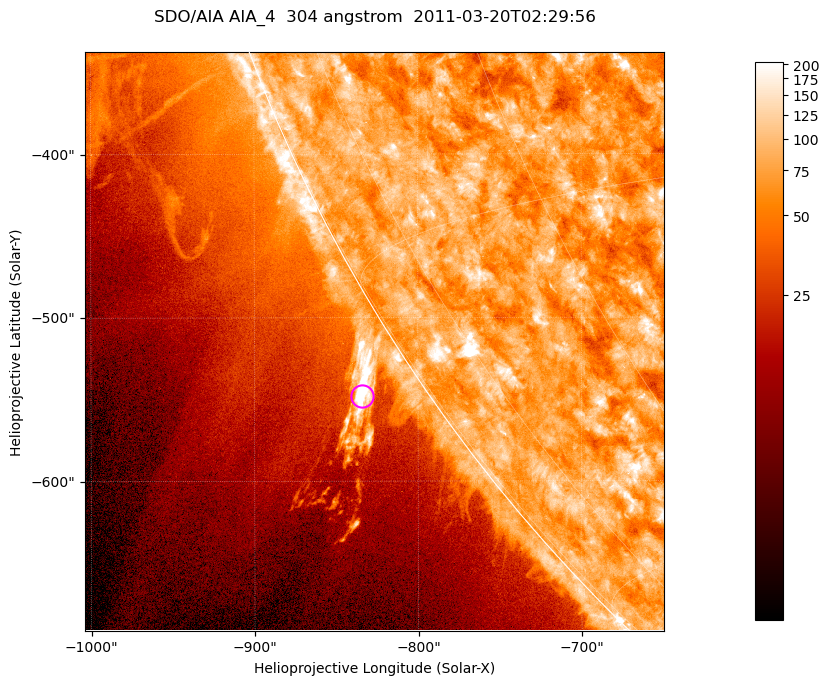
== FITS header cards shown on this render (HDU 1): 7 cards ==
TELESCOP= 'SDO/AIA '           / For AIA: SDO/AIA
INSTRUME= 'AIA_4   '           / For AIA: AIA_ATA1, AIA_ATA2, AIA_ATA3 or AIA_AT
WAVELNTH=                  304 / [angstrom] Wavelength
WAVEUNIT= 'angstrom'           / Wavelength unit: angstrom
DATE-OBS= '2011-03-20T02:29:56.127' / [ISO] Date when observation started; ISO 8
CTYPE1  = 'HPLN-TAN'           / CTYPE1; Typically HPLN
CTYPE2  = 'HPLT-TAN'           / CTYPE2; Typically HPLT

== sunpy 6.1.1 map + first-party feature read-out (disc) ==
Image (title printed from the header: SDO/AIA AIA_4  304 angstrom  2011-03-20T02:29:56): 590 x 590 px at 0.6 arcsec/px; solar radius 964 arcsec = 1606 px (partial field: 1.9% of the solar disc is inside the frame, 44% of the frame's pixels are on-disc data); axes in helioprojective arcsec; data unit not stated in the header (colour bar unlabelled)
Orientation: roll -0.132 deg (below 1 deg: not rotated)
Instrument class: DISC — disc imager (sunpy class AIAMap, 304 A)
Bright regions (active regions / flare kernels): reference = the on-disc median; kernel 5 px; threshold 5 sigma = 111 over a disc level ~75.1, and >= 1.15x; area >= 348 px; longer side >= 7 px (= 4.2 arcsec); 0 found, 0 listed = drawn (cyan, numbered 1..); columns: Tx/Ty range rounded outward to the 2 arcsec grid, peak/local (2 s.f.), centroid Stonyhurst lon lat
Off-limb structures (1.02-1.3 R_sun): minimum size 174 px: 7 found; the strongest spans PA ~120..125 deg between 1.02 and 1.07 R_sun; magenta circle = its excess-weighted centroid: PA ~125 deg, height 1.04 R_sun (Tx ~-834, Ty ~-548 arcsec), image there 12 x the reference